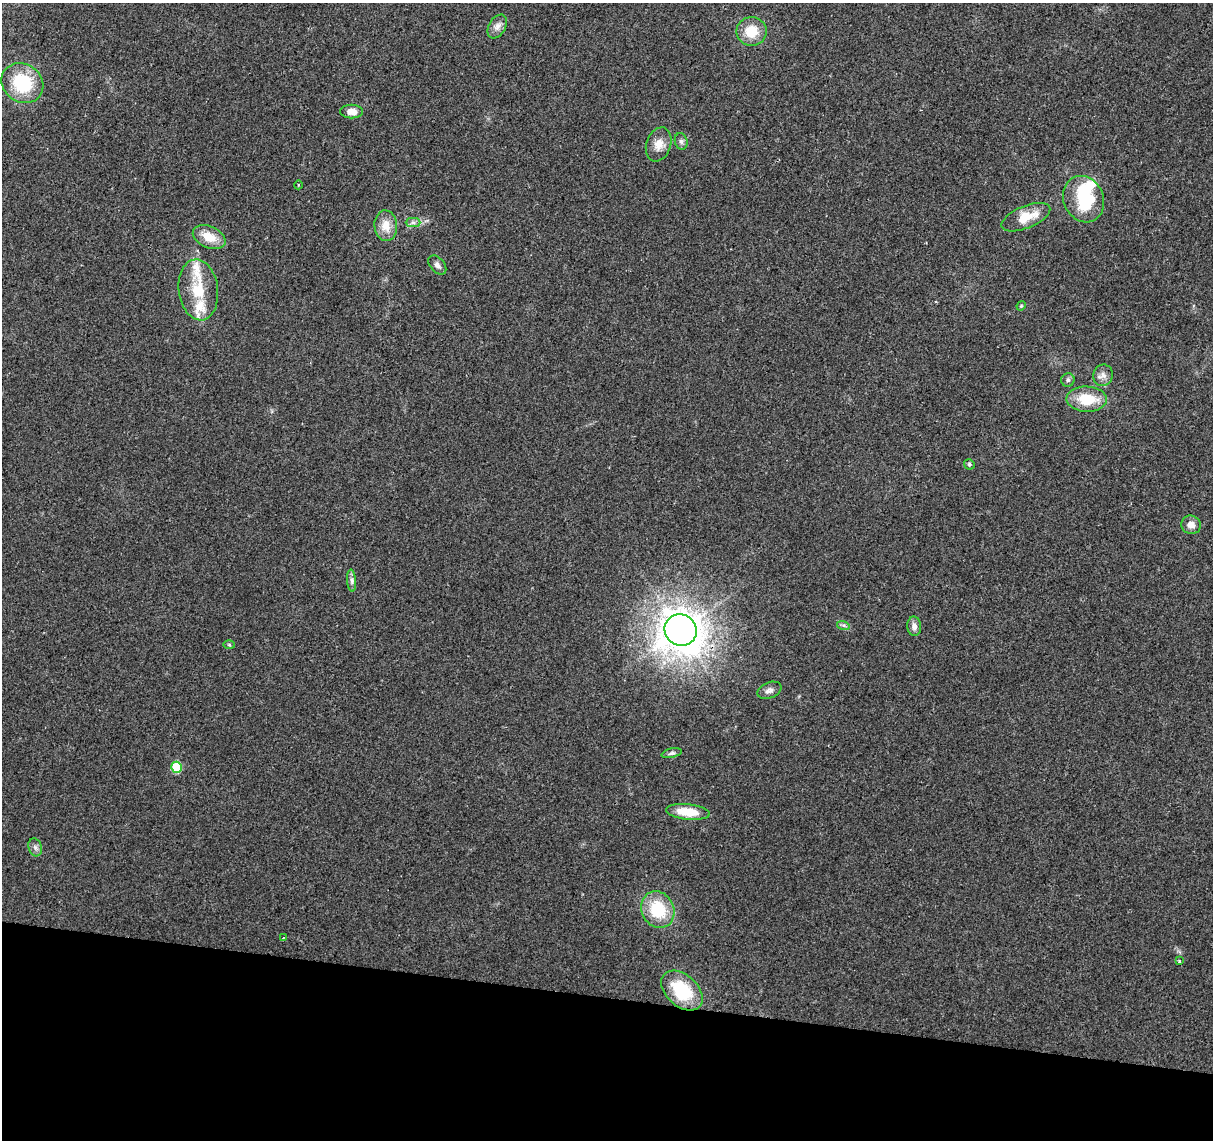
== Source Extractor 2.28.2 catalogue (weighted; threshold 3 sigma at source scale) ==
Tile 15 of 4 x 4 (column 3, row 4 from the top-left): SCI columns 2423-3633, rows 225-1362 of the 4851 x 5061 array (HDU 1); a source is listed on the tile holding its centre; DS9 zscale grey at full resolution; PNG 1215 x 1142 px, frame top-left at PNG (2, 3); each listed source drawn as its Kron ellipse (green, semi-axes under 4 px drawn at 4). Shown black and unused: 13% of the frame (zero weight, under 2 of 3 exposures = <1% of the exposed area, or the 3 px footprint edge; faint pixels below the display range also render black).
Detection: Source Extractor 2.28.2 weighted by HDU 2 'WHT'; one run over the whole footprint, this tile lists its part. Background 0.0399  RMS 0.0058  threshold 0.0263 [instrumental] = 3 sigma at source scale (4.5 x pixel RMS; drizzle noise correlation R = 1.50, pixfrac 1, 0.0396/0.0396 arcsec/px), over >= 5 px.
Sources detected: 38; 1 inside a brighter object's white glare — neither listed nor drawn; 3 inside a brighter listed object's ellipse — not listed separately; the other 34 listed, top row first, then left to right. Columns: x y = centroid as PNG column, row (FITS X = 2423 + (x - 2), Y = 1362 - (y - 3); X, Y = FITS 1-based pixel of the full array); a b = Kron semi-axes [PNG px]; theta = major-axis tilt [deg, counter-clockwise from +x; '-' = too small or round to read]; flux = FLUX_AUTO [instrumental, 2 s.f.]
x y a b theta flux
497 26 13 8 59 3.6
751 31 15 14 - 14
22 83 22 19 -37 33
352 111 11 7 -1 5.5
681 141 8 6 -74 1.7
659 144 17 12 71 6.6
298 185 4 3 - 0.57
1084 199 24 20 -66 30
1026 217 26 11 22 13
413 222 7 4 -1 1.7
386 226 15 11 -85 8.3
209 237 17 10 -25 10
437 265 11 7 -50 2.4
198 290 30 19 -82 21
1021 306 5 3 - 0.59
1103 375 11 10 - 3.4
1068 380 7 6 - 1.6
1087 399 20 12 -2 18
969 464 5 5 - 1.1
1191 525 10 9 - 4.1
352 581 11 4 -85 1.9
843 625 6 4 -17 1.2
914 626 9 7 -83 3.2
681 630 16 15 - 820
229 645 6 4 -2 0.69
769 690 12 8 22 2.6
672 753 10 4 13 1.4
176 767 5 5 - 29
688 812 22 8 -6 15
35 847 9 6 -74 2.1
658 910 19 16 -63 26
283 938 4 3 - 0.62
1179 961 4 3 - 0.67
682 991 24 15 -43 30